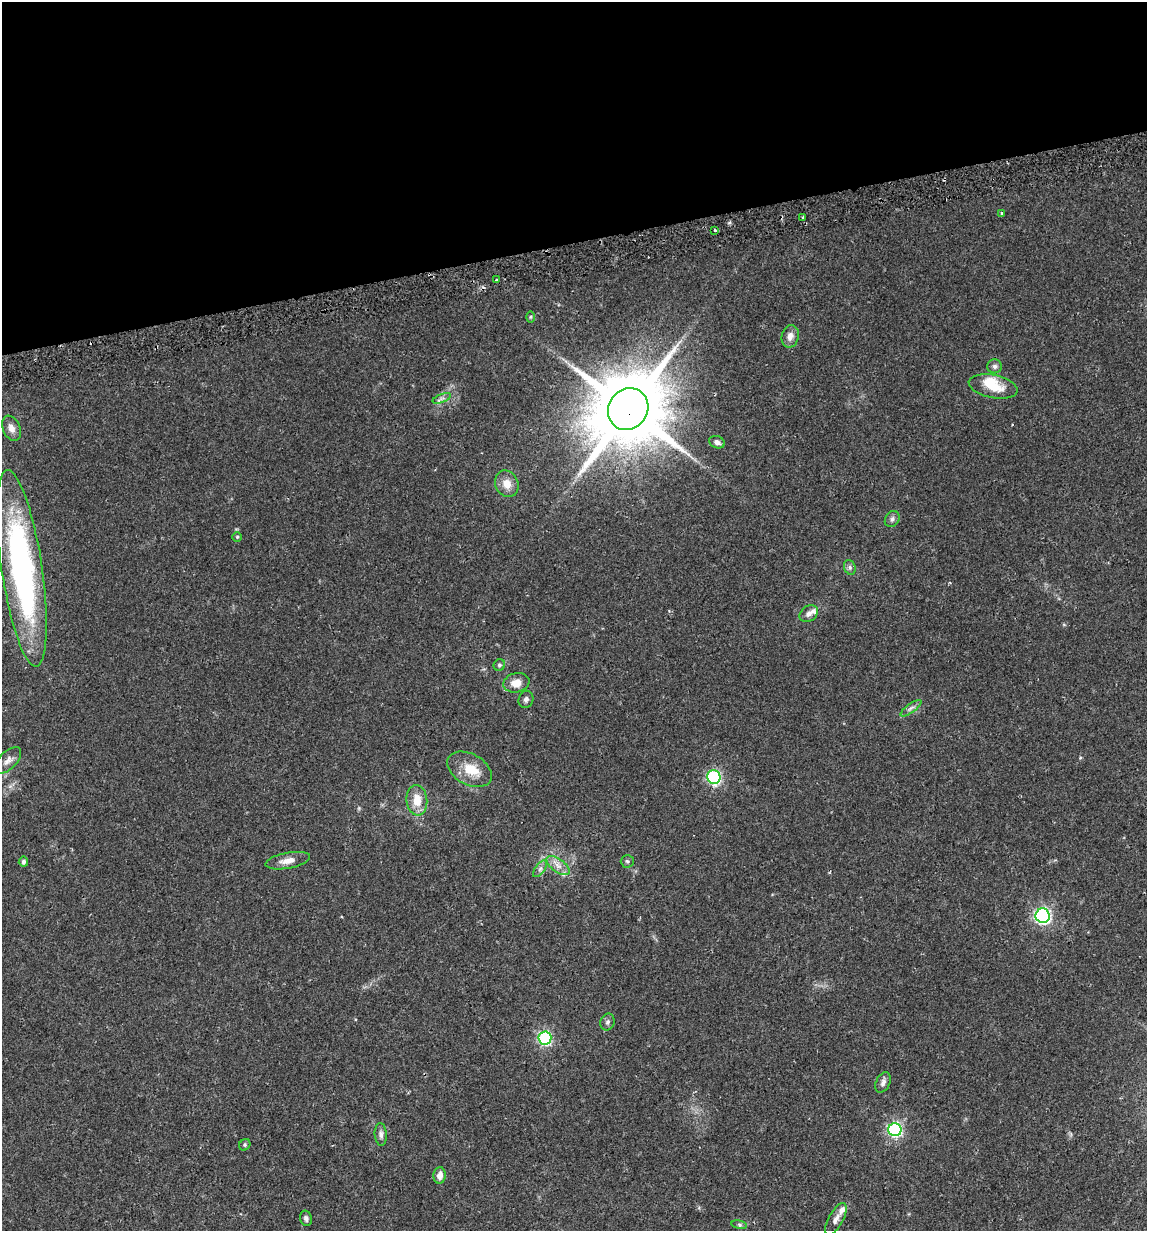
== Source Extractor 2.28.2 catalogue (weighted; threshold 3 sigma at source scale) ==
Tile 3 of 4 x 4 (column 3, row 1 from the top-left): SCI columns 2328-3472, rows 3721-4949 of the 4700 x 4980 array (HDU 1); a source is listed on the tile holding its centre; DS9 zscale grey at full resolution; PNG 1149 x 1233 px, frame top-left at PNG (2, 2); each listed source drawn as its Kron ellipse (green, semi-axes under 4 px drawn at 4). Shown black and unused: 20% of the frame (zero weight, under 2 of 3 exposures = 2% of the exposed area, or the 3 px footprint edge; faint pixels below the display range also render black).
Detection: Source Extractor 2.28.2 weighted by HDU 2 'WHT'; one run over the whole footprint, this tile lists its part. Background 0.0534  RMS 0.0079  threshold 0.0354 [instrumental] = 3 sigma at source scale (4.5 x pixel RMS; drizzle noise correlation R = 1.50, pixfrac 1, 0.0396/0.0396 arcsec/px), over >= 5 px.
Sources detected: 45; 1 inside a brighter object's white glare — neither listed nor drawn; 2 inside a brighter listed object's ellipse — not listed separately; the other 42 listed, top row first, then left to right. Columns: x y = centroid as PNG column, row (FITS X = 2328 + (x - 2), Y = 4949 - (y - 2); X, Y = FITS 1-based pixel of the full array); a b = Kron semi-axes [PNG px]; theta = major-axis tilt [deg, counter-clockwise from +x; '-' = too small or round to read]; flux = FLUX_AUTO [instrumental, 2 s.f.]
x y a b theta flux
1002 213 3 3 - 3.2
803 217 4 3 - 2.1
715 230 3 2 - 1.1
496 280 3 3 - 1.3
531 317 6 4 89 1
790 336 11 8 78 5.1
995 366 7 7 - 2.2
993 386 25 11 -11 16
442 398 10 4 21 2.3
628 409 22 19 53 7900
11 428 13 8 -67 5.4
717 442 8 6 -21 2.8
507 484 14 11 -65 8.7
892 519 8 6 55 2.5
237 537 4 4 - 1
850 567 7 5 -70 1.9
22 568 99 20 -81 230
809 614 10 7 36 3.6
499 665 6 5 - 1.6
516 683 13 9 11 9.1
526 699 9 7 70 2.6
911 708 12 4 36 2.7
8 760 17 8 45 4.8
469 769 24 15 -29 17
714 777 7 6 - 110
417 800 15 10 -84 13
288 861 23 8 11 7.4
627 861 6 6 - 1.6
23 862 5 4 - 2.1
558 865 13 6 -37 5.3
540 869 10 5 54 2.5
1043 916 7 7 - 180
607 1022 8 7 - 2.1
545 1038 6 6 - 110
883 1082 11 7 64 3.4
895 1130 6 6 - 140
381 1134 11 6 -85 2.9
245 1145 6 5 - 1.2
440 1175 8 6 85 5.2
306 1218 8 6 -75 2.2
836 1219 18 7 62 4.7
739 1225 8 4 -9 1.3
Overlapping masked pixels (flux is a lower limit): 1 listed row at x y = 628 409